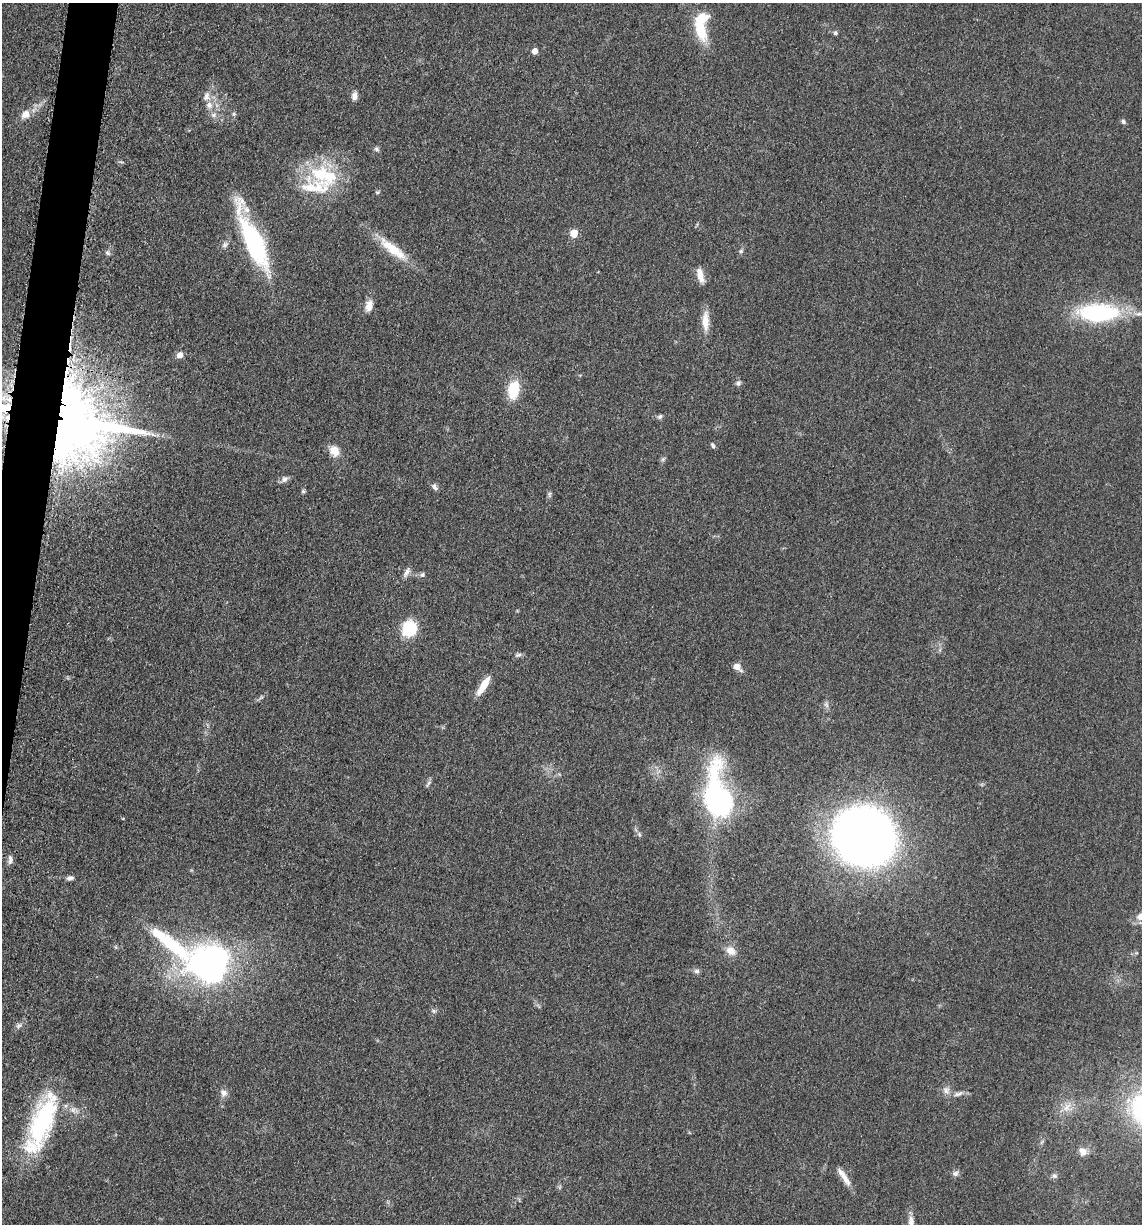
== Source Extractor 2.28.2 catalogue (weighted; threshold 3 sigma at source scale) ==
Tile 7 of 4 x 4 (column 3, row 2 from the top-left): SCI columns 2526-3665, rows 2467-3688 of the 4983 x 4926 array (HDU 1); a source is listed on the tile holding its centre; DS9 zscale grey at full resolution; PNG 1144 x 1226 px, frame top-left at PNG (2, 3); no overlay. Shown black and unused: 2% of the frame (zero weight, under 3 of 5 exposures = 4% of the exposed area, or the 3 px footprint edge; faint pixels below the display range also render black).
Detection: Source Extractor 2.28.2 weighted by HDU 2 'WHT'; one run over the whole footprint, this tile lists its part. Background 0.0565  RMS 0.0058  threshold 0.026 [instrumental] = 3 sigma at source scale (4.5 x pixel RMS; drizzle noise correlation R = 1.50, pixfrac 1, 0.05/0.05 arcsec/px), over >= 5 px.
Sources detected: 70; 3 inside a brighter object's white glare — not listed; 5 inside a brighter listed object's ellipse — not listed separately; the other 62 listed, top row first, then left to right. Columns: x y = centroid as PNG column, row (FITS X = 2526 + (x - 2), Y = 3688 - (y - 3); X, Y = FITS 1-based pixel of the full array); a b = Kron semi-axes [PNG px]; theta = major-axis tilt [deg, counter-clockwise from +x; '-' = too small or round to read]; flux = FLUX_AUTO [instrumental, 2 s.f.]
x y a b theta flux
701 31 30 14 -70 17
835 33 6 5 - 0.98
535 51 5 5 - 4.8
354 96 10 6 79 2.7
209 105 10 9 - 4
25 114 9 8 - 5.3
234 114 6 5 - 1
214 115 8 6 22 1.9
1123 122 6 5 - 1.3
376 149 7 5 -41 1.2
320 174 33 27 2 36
377 192 5 5 - 0.83
574 233 5 5 - 14
253 241 72 18 -67 78
225 245 10 6 37 1.9
393 249 44 11 -38 18
741 251 6 5 - 1
108 253 7 4 -45 1.1
700 275 18 7 -77 5.3
369 305 15 9 75 5
1099 313 40 18 0 68
705 321 25 8 -89 8
180 355 5 5 - 5.3
738 383 8 6 69 1.5
514 390 20 11 80 18
62 414 54 33 -77 730
660 417 7 6 - 1.4
713 445 7 4 -59 1.2
334 451 14 12 -49 6.4
663 459 6 5 - 1.1
284 479 10 8 34 2.2
435 487 11 6 -57 1.7
303 491 6 5 - 0.9
549 494 6 5 - 1.1
406 572 13 6 67 2.5
422 575 6 6 - 1.4
409 628 11 10 - 30
518 655 9 5 13 1.4
737 667 8 5 -38 5.7
483 685 25 7 58 8.7
826 705 9 4 -71 1.3
428 783 10 4 52 1.3
717 796 55 24 -82 120
123 818 5 3 - 0.45
862 836 50 39 -61 520
10 859 12 6 88 2.3
70 878 10 5 5 1.7
170 943 107 21 -40 60
731 951 13 10 -35 5.2
207 963 27 22 29 210
697 971 8 6 -1 1.5
434 1011 6 5 - 1.2
946 1090 10 8 89 2.9
224 1093 10 9 - 2.9
958 1094 14 5 15 2.6
1067 1107 13 7 49 4.4
42 1122 58 21 71 79
1083 1151 11 8 -48 3.8
955 1173 8 7 - 1.8
1054 1176 8 7 - 1.5
844 1177 27 6 -57 5.7
911 1222 23 8 -88 5.4
Overlapping masked pixels (flux is a lower limit): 1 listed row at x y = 62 414
Isophote crosses this tile's border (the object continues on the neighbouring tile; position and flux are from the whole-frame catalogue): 1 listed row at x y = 911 1222